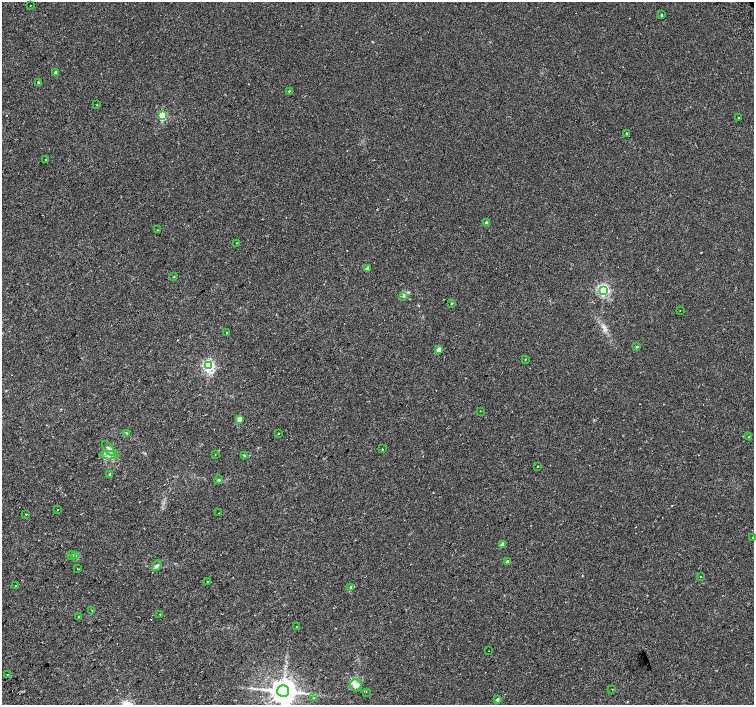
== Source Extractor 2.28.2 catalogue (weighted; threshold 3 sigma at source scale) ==
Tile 7 of 4 x 4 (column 3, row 2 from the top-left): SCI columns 3058-4561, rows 3063-4468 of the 6109 x 6061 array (HDU 1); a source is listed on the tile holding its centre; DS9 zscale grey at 2 x 2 block average (1 PNG px = mean of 2 x 2 image px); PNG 756 x 707 px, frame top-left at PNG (2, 2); each listed source drawn as its Kron ellipse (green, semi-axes under 4 px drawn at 4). Shown black and unused: <1% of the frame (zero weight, under 2 of 3 exposures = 3% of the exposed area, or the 3 px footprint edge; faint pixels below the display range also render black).
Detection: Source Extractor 2.28.2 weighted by HDU 2 'WHT'; one run over the whole footprint, this tile lists its part. Background 0.0152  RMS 0.0034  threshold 0.0152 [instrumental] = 3 sigma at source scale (4.5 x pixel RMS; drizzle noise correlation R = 1.50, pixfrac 1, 0.0396/0.0396 arcsec/px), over >= 5 px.
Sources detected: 64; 1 cosmic-ray / hot-pixel residue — neither listed nor drawn; the other 63 listed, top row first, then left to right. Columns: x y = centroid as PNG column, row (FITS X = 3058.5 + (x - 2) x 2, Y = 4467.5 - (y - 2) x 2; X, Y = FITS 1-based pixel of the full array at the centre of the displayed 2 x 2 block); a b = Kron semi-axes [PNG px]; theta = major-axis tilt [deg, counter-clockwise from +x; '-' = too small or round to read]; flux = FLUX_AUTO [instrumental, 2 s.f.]
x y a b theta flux
30 6 2 2 - 0.29
661 15 2 2 - 2.1
56 72 3 2 - 3.7
38 82 2 2 - 1.1
289 91 2 2 - 0.67
97 105 2 2 - 0.33
162 116 3 3 - 57
738 117 2 2 - 0.34
626 133 3 2 - 0.53
46 159 2 2 - 0.4
486 223 3 2 - 3.7
157 230 2 2 - 0.6
236 243 2 2 - 0.91
367 269 3 3 - 3.1
173 277 3 2 - 0.34
603 290 4 3 - 130
403 296 3 2 - 0.61
451 303 2 2 - 0.69
680 311 2 2 - 0.32
227 332 2 2 - 0.26
637 347 3 3 - 0.91
439 350 3 2 - 7.4
525 359 2 2 - 0.38
208 366 4 4 - 150
480 411 2 2 - 1
240 419 3 2 - 10
127 433 3 3 - 0.76
278 433 2 2 - 0.55
749 437 2 2 - 0.49
108 448 9 4 -52 2.6
382 449 2 2 - 0.62
215 454 2 2 - 0.39
109 455 9 4 0 3
244 455 3 3 - 0.7
538 466 2 2 - 1.6
110 474 3 3 - 1.4
219 480 4 3 - 0.81
58 510 2 2 - 0.3
218 513 2 2 - 0.34
26 514 2 2 - 2.1
753 537 2 2 - 0.33
502 545 3 2 - 4.8
72 555 4 3 - 0.95
76 555 4 2 - 0.96
508 561 2 2 - 3.7
157 566 6 4 50 1.9
78 569 2 2 - 1.5
701 576 2 2 - 0.58
207 581 2 2 - 0.46
16 585 2 2 - 1.3
351 587 3 2 - 2.6
92 610 2 2 - 0.26
160 614 2 2 - 0.7
78 616 2 2 - 0.94
296 627 2 2 - 0.35
489 651 2 2 - 1.3
7 674 2 2 - 0.57
356 685 6 5 - 4.9
612 689 2 2 - 0.31
283 691 6 6 - 1200
366 692 2 2 - 0.36
314 698 3 2 - 0.43
497 699 2 2 - 1.6
Isophote crosses this tile's border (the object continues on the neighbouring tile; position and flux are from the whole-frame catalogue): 1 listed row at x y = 283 691
Diffuse or blended objects may show on this block-average render without a row.